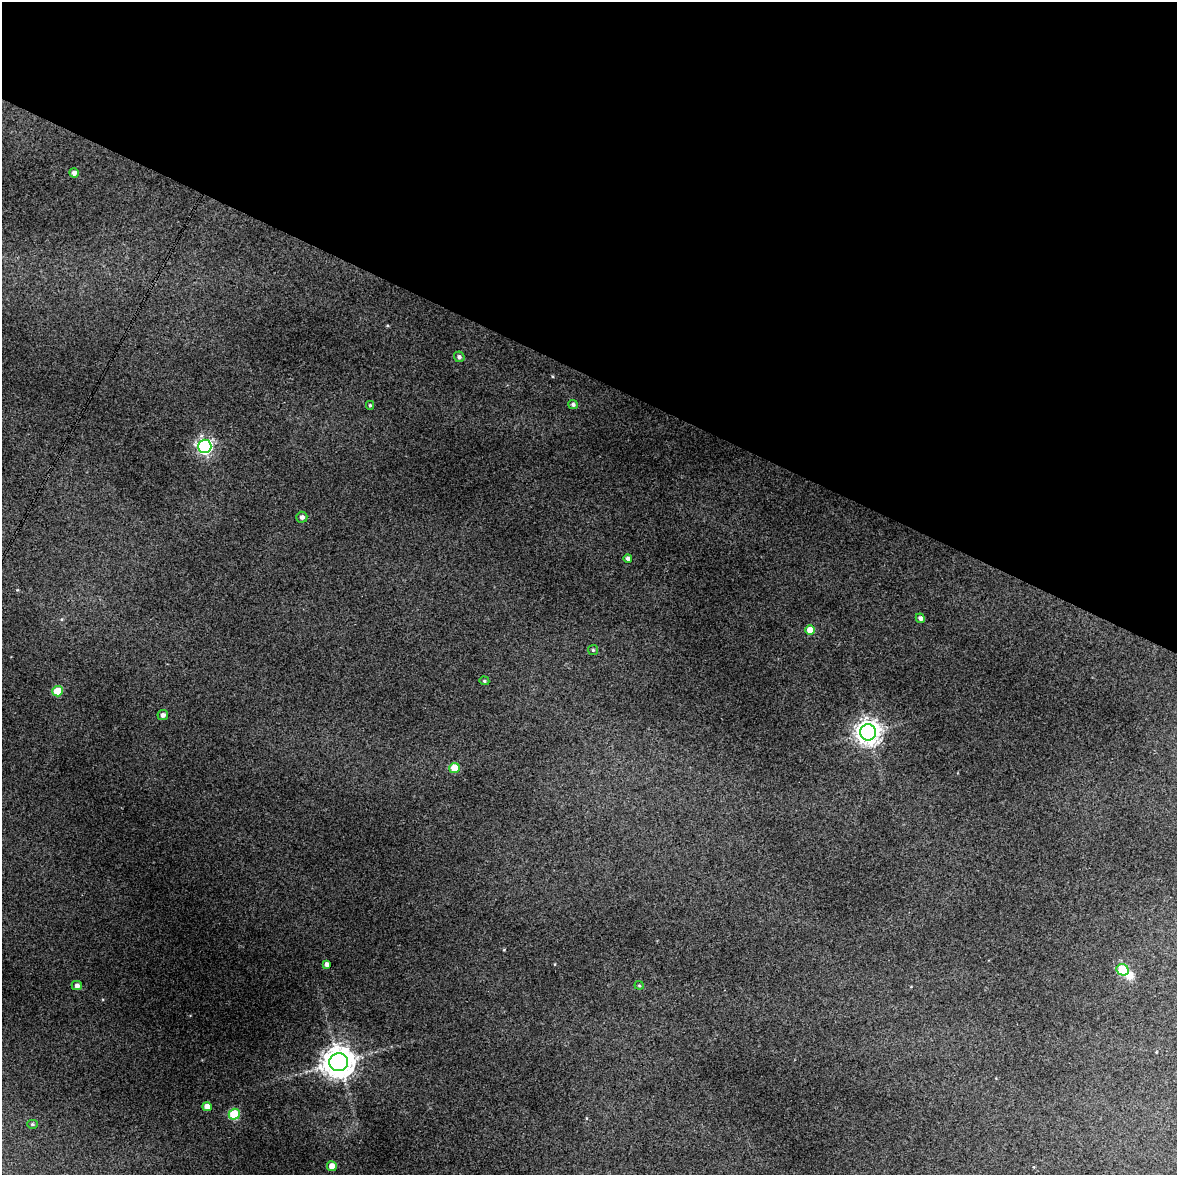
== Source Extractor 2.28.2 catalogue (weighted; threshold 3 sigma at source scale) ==
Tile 2 of 4 x 3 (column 2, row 1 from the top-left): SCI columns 1180-2354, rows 2603-3775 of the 4707 x 4001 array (HDU 1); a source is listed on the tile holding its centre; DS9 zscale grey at full resolution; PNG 1179 x 1177 px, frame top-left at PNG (2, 2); each listed source drawn as its Kron ellipse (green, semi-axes under 4 px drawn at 4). Shown black and unused: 32% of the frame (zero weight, under 3 of 4 exposures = <1% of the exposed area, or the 3 px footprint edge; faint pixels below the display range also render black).
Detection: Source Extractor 2.28.2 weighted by HDU 2 'WHT'; one run over the whole footprint, this tile lists its part. Background 0.119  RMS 0.0097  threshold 0.0436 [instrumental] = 3 sigma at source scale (4.5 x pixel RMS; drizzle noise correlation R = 1.50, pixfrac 1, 0.0396/0.0396 arcsec/px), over >= 5 px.
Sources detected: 25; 1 inside a brighter object's white glare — neither listed nor drawn; the other 24 listed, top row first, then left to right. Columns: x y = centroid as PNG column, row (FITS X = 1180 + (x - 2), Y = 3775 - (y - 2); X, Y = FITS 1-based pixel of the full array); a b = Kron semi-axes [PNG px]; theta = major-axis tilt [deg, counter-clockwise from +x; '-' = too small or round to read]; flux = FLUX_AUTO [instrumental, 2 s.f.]
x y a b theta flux
74 173 5 4 - 3.8
459 357 5 5 - 2.6
573 404 5 4 - 2.5
370 405 4 3 - 1.3
205 446 7 6 - 260
302 517 5 5 - 3
628 558 4 4 - 2.7
920 618 5 4 - 3.2
810 630 5 5 - 15
593 650 5 5 - 1.2
484 681 5 4 - 1.3
58 691 5 5 - 33
163 715 5 5 - 3.4
868 732 8 8 - 840
454 768 5 5 - 22
327 964 4 4 - 3.4
1123 970 6 5 - 52
77 985 5 4 - 3.7
639 985 4 4 - 1.1
339 1062 9 9 - 1800
207 1107 5 4 - 7
234 1114 5 5 - 43
32 1124 5 4 - 1.3
332 1166 5 5 - 11